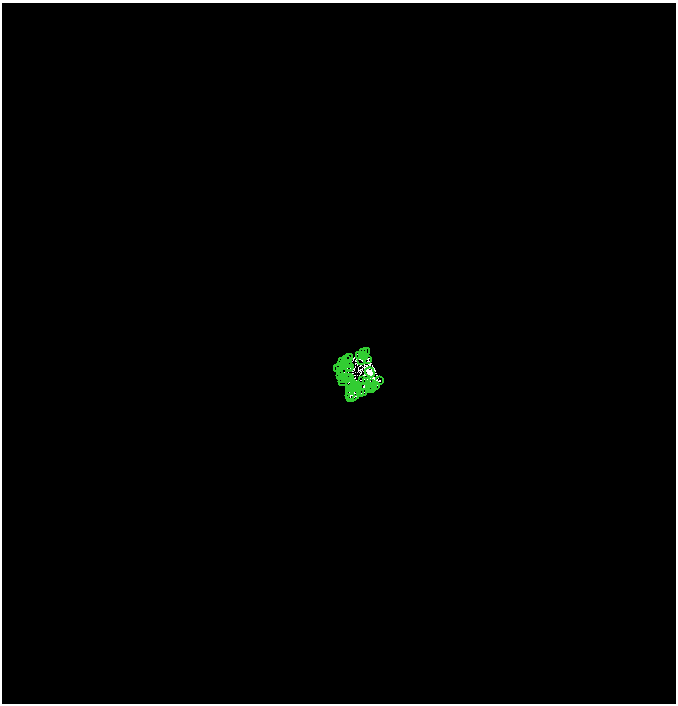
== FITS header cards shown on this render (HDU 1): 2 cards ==
NAXIS1  =                 1348
NAXIS2  =                 1403

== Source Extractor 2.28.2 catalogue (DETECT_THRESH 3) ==
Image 1348 x 1403 px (HDU 1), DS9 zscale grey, zoomed out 1/2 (1 PNG px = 2 x 2 image px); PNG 678 x 706 px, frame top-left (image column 2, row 1403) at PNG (2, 3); each listed source drawn as its Kron ellipse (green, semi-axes under 4 px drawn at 4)
Background -2.16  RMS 1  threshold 3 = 3 sigma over >= 5 px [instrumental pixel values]
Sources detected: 61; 15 cannot appear on this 1/2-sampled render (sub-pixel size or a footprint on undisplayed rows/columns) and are neither listed nor drawn; the other 46 listed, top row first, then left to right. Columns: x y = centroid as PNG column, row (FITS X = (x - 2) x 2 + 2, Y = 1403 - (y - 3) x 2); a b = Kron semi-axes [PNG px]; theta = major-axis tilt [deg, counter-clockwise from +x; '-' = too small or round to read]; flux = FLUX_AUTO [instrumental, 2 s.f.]
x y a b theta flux
366 352 2 1 - 110
363 353 3 2 - 210
359 356 3 1 - 86
362 356 2 1 - 110
364 357 3 1 - 63
349 358 2 1 - 87
346 360 3 1 - 89
367 360 2 1 - 87
361 361 2 1 - 88
342 362 3 1 - 80
344 364 2 1 - 80
348 365 2 1 - 77
339 367 3 1 - 120
349 367 2 1 - 41
337 369 2 2 - 130
349 369 2 1 - 80
342 371 2 1 - 50
342 373 3 1 - 82
369 373 5 4 - 47000
340 376 3 1 - 85
344 378 3 1 - 33
349 378 2 1 - 63
342 379 3 2 - 99
346 379 4 1 - 76
350 379 2 1 - 53
362 381 2 1 - 34
379 381 2 2 - 120
342 382 2 1 - 99
366 382 2 1 - 30
350 383 5 2 - 91
371 384 3 2 - 95
349 386 2 1 - 55
354 386 2 1 - 50
355 386 2 1 - 27
375 386 2 1 - 51
363 387 3 1 - 9
372 387 2 1 - 48
353 388 2 1 - 38
358 388 2 1 - 66
371 389 2 1 - 72
369 390 2 1 - 11
349 392 2 1 - 36
363 393 3 2 - 49
360 394 2 1 - 75
350 396 4 2 - 450
353 397 7 1 34 180
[15 sub-pixel or undisplayed-footprint detections neither listed nor drawn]